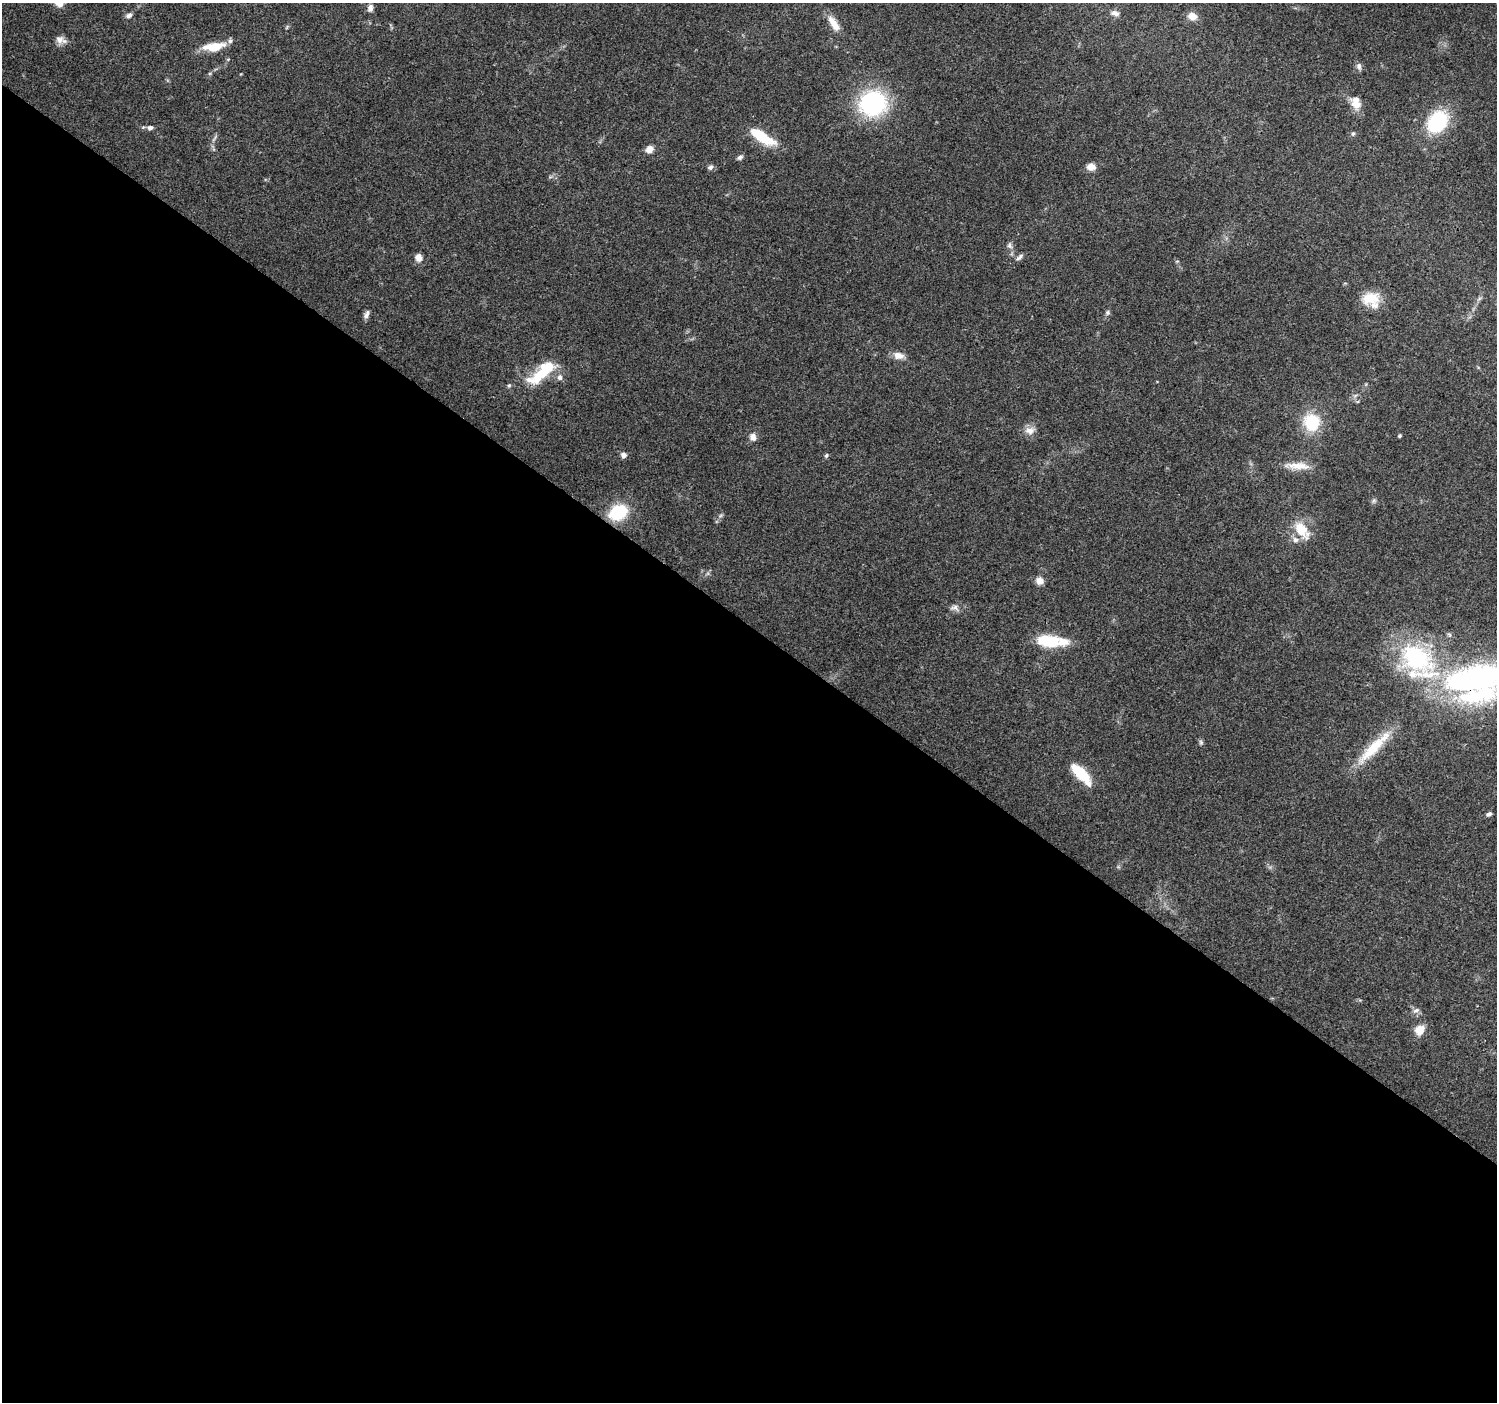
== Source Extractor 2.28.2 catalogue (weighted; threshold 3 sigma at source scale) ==
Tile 14 of 4 x 4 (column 2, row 4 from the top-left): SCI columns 1502-2996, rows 245-1644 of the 5986 x 6019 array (HDU 1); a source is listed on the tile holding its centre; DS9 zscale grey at full resolution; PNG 1499 x 1404 px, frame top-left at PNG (2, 3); no overlay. Shown black and unused: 56% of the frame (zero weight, under 3 of 4 exposures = <1% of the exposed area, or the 3 px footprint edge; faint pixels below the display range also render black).
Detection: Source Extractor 2.28.2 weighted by HDU 2 'WHT'; one run over the whole footprint, this tile lists its part. Background 0.0672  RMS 0.0049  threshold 0.0221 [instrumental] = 3 sigma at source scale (4.5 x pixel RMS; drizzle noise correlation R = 1.50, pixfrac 1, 0.0396/0.0396 arcsec/px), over >= 5 px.
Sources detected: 57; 1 inside a brighter object's white glare — not listed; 7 inside a brighter listed object's ellipse — not listed separately; the other 49 listed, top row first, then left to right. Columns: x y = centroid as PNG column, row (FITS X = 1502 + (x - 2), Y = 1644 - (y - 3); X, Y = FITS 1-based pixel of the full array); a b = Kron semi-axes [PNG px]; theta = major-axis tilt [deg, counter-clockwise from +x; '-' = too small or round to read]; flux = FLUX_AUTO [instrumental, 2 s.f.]
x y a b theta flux
370 8 10 7 76 1.9
1115 13 13 7 -16 2.4
129 15 9 6 18 1.7
1192 16 12 9 -17 4.3
834 24 23 9 -58 5.7
59 40 11 11 - 3
214 47 25 9 8 12
1359 66 10 6 -75 1.6
873 103 25 22 12 60
1357 105 19 11 -44 5.4
1437 122 21 16 50 36
150 128 6 6 - 1.5
1353 134 7 5 63 0.85
762 137 36 12 -32 14
214 138 11 3 55 1
649 149 9 8 - 3.3
740 157 8 5 37 1.2
710 167 7 6 - 1.4
1091 167 10 8 -1 3.7
1010 245 9 7 -77 1.7
418 257 9 8 - 3.6
1019 257 11 5 38 1.5
1370 298 24 16 7 11
1107 313 7 6 - 1
366 315 11 6 68 1.9
898 355 12 8 -10 4.5
543 372 45 15 35 20
509 385 6 5 - 0.74
1312 422 13 12 - 27
1030 431 15 10 11 3.7
1400 436 4 4 - 0.61
753 437 10 8 -72 2.7
623 455 7 6 - 2.2
826 455 6 5 - 0.81
1297 466 35 8 -3 7.4
1374 501 7 5 60 0.97
618 512 23 17 28 20
721 515 6 4 19 0.77
1302 530 25 13 -49 11
1040 581 9 9 - 3.2
955 608 12 7 -21 2.2
1049 641 25 13 -5 19
1478 681 80 46 4 170
1201 742 7 5 -88 0.97
1373 748 52 13 46 19
1081 774 28 10 -47 16
1489 814 7 5 27 1.3
1416 1010 10 6 25 1.5
1419 1030 13 11 44 5.5
Overlapping masked pixels (flux is a lower limit): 1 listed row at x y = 1478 681
Isophote crosses this tile's border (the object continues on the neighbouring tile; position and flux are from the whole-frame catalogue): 1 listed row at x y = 1478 681